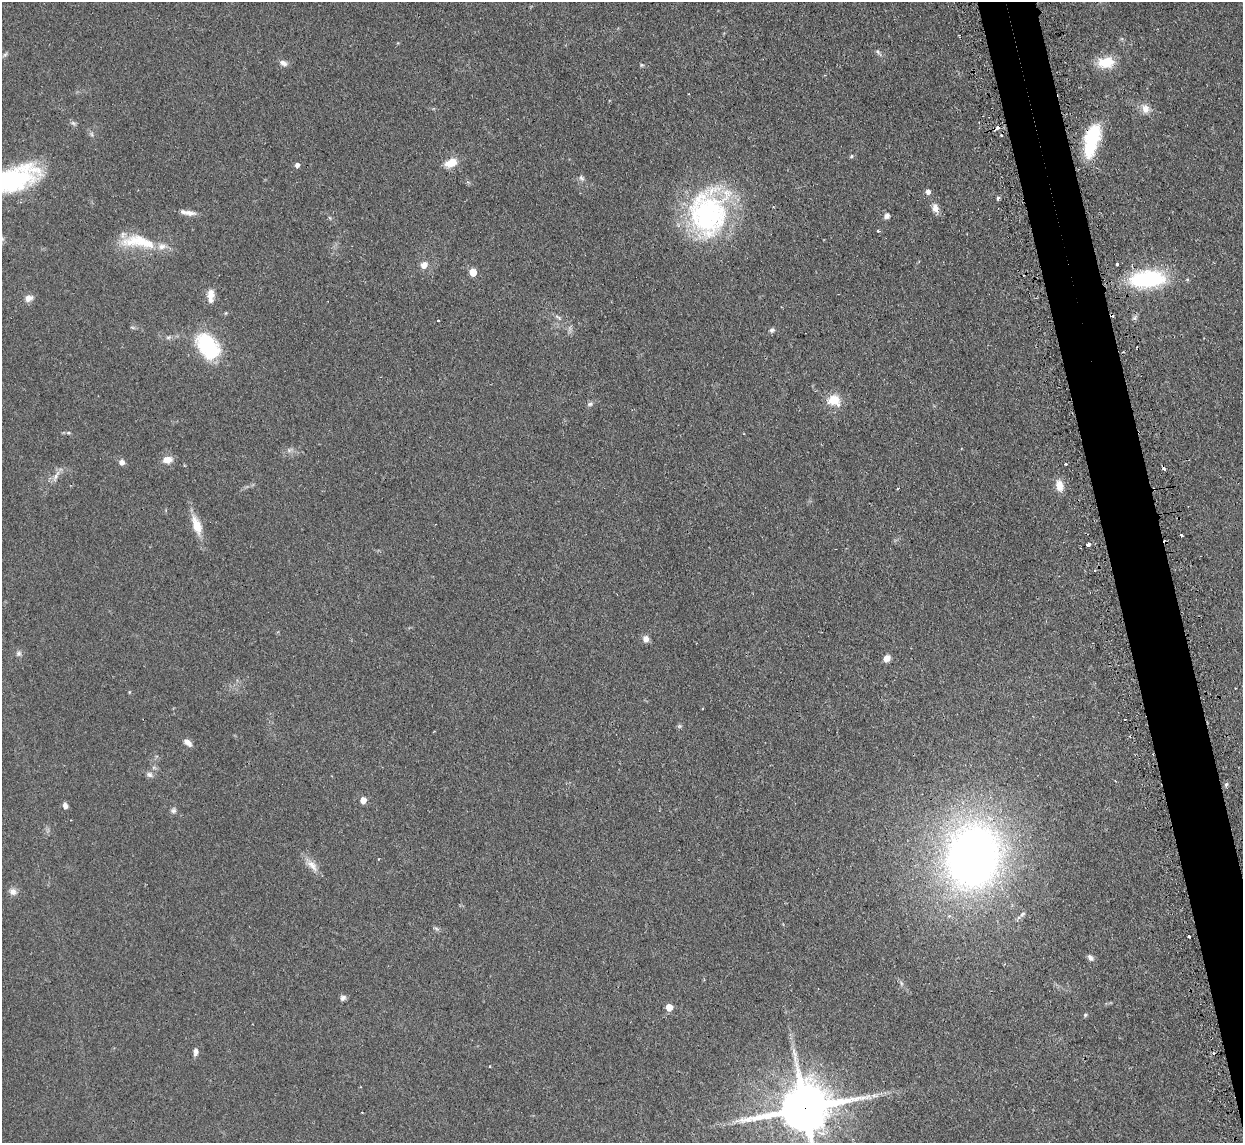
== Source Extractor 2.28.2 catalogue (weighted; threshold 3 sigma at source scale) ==
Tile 6 of 4 x 4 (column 2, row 2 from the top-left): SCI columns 1275-2515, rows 2442-3582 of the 5029 x 5001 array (HDU 1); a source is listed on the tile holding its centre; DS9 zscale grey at full resolution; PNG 1245 x 1145 px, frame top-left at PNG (2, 2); no overlay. Shown black and unused: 4% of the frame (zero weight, under 2 of 3 exposures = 4% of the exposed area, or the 3 px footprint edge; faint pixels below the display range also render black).
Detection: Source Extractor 2.28.2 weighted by HDU 2 'WHT'; one run over the whole footprint, this tile lists its part. Background 0.095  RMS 0.0059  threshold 0.0263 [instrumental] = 3 sigma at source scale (4.5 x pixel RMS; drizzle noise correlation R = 1.50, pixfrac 1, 0.05/0.05 arcsec/px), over >= 5 px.
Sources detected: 78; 5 cosmic-ray / hot-pixel residue — not listed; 3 inside a brighter listed object's ellipse — not listed separately; the other 70 listed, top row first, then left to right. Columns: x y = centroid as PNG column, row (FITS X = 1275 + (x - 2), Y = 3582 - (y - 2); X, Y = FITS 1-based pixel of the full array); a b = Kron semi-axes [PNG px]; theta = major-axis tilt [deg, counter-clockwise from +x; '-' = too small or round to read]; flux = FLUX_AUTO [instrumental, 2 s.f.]
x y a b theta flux
878 52 10 4 -41 1.4
5 54 7 5 31 1.1
1106 62 20 13 4 12
283 63 10 7 -25 2.5
642 65 5 5 - 0.75
1145 109 13 10 -74 4.5
73 123 7 4 -44 1.2
998 128 6 3 28 3.3
91 134 7 4 -70 0.99
1093 135 26 20 64 25
851 156 6 5 - 0.77
451 163 12 8 25 9.1
297 165 5 5 - 2.1
581 178 8 6 -50 1.6
13 179 50 23 20 73
928 192 5 5 - 2.4
998 198 5 4 - 1.1
935 208 12 7 -74 4
189 213 17 7 -5 3.8
708 213 57 44 81 100
887 216 9 7 47 2.1
878 231 4 3 - 0.98
140 240 51 17 3 23
1117 264 3 3 - 0.96
424 265 8 7 - 4.2
473 272 5 5 - 11
1147 279 38 18 5 54
211 295 16 8 87 5.6
29 298 11 9 23 3.5
558 317 12 4 -37 1.5
438 321 3 3 - 1
772 330 7 6 - 1.4
168 337 6 5 - 1.1
208 346 34 22 -51 38
833 400 17 14 4 10
590 404 8 6 30 1.5
68 433 5 3 - 0.69
289 450 6 5 - 1.3
167 460 12 9 8 4.6
122 462 6 5 - 3.2
1065 464 3 2 - 2.4
56 476 17 5 66 3.3
1059 486 15 9 -80 5.8
196 525 27 11 -71 10
1181 535 4 3 - 3.1
1088 545 4 3 - 3.1
646 639 9 7 -64 3
19 653 8 7 - 1.6
887 658 8 7 - 3.7
1235 688 2 2 - 0.39
129 692 5 3 - 0.46
679 726 6 4 -17 0.83
188 742 11 6 -37 3.1
149 774 9 7 -26 2.1
1226 784 6 4 66 1.2
363 800 5 4 - 6.5
65 806 7 5 -71 2.3
173 810 8 7 - 1.6
973 857 47 38 81 440
312 865 20 9 -46 5.6
13 891 10 9 - 3.1
436 928 7 4 -20 1
1189 936 3 3 - 1.5
1090 958 9 6 -45 2.1
343 998 8 6 45 1.7
669 1007 5 5 - 9.6
1085 1015 5 5 - 0.84
195 1052 10 6 86 2.1
874 1095 9 5 -5 2.1
804 1108 17 14 12 3500
Overlapping masked pixels (flux is a lower limit): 3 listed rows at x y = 998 128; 1093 135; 804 1108
Isophote crosses this tile's border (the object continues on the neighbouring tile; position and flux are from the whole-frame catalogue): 2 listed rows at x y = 13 179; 804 1108